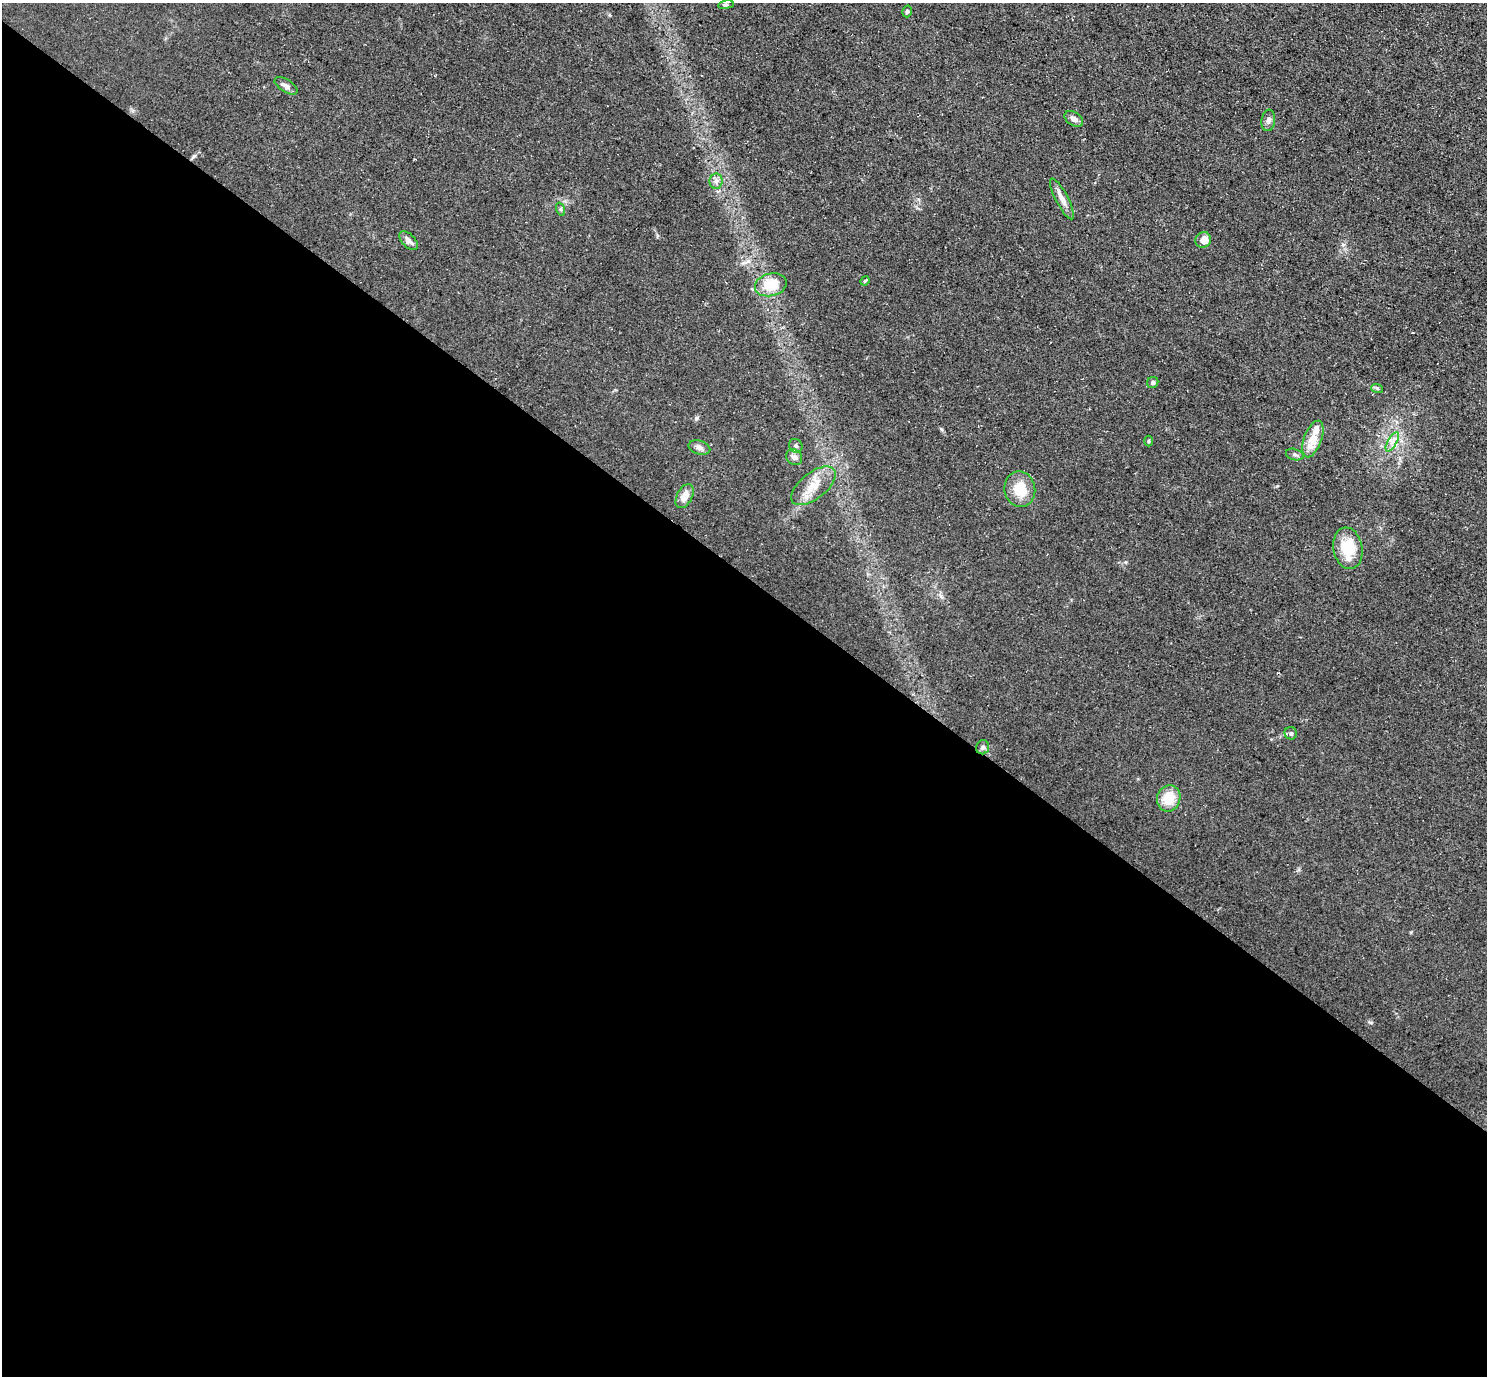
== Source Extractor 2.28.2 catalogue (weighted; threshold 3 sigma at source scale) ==
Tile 14 of 4 x 4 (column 2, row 4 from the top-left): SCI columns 1486-2970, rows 154-1527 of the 5939 x 5943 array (HDU 1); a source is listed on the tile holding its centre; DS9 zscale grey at full resolution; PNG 1489 x 1378 px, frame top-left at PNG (2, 3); each listed source drawn as its Kron ellipse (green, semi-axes under 4 px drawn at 4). Shown black and unused: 58% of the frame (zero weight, under 3 of 5 exposures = <1% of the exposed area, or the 3 px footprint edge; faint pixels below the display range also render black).
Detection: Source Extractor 2.28.2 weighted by HDU 2 'WHT'; one run over the whole footprint, this tile lists its part. Background 0.0727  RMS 0.0089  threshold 0.0403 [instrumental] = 3 sigma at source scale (4.5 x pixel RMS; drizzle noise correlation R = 1.50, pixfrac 1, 0.05/0.05 arcsec/px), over >= 5 px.
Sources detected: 29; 1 inside a brighter listed object's ellipse — not listed separately; the other 28 listed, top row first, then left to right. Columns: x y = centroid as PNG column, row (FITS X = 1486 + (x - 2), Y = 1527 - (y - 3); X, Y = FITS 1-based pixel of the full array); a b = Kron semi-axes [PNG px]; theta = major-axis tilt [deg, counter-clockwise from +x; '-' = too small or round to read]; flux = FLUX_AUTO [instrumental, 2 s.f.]
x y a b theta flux
726 5 8 3 9 1.4
907 11 6 4 74 1.4
286 86 13 6 -31 4
1074 119 10 6 -33 4.8
1268 120 11 7 83 3.3
716 181 8 6 89 3
1062 199 23 6 -62 6.7
560 209 7 4 -71 1.4
1203 240 8 7 - 8
408 241 11 6 -46 4
865 281 5 4 - 0.99
771 285 16 11 14 25
1153 382 6 5 - 2.1
1377 388 6 4 -19 1.2
1313 439 19 9 70 15
1148 441 5 3 - 0.96
1392 442 11 4 60 4
796 446 7 6 - 2.2
699 448 11 7 -17 3.8
1295 455 9 5 -14 2.4
794 457 8 7 - 4
813 486 26 13 38 17
1020 489 18 15 -80 22
685 496 13 7 63 8
1348 548 21 14 -80 28
1291 733 6 6 - 1.8
983 747 7 6 - 2.5
1169 798 13 11 72 19
Unlisted compact peaks at least as high as the median listed source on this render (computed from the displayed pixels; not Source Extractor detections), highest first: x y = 194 156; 696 418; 1370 1022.